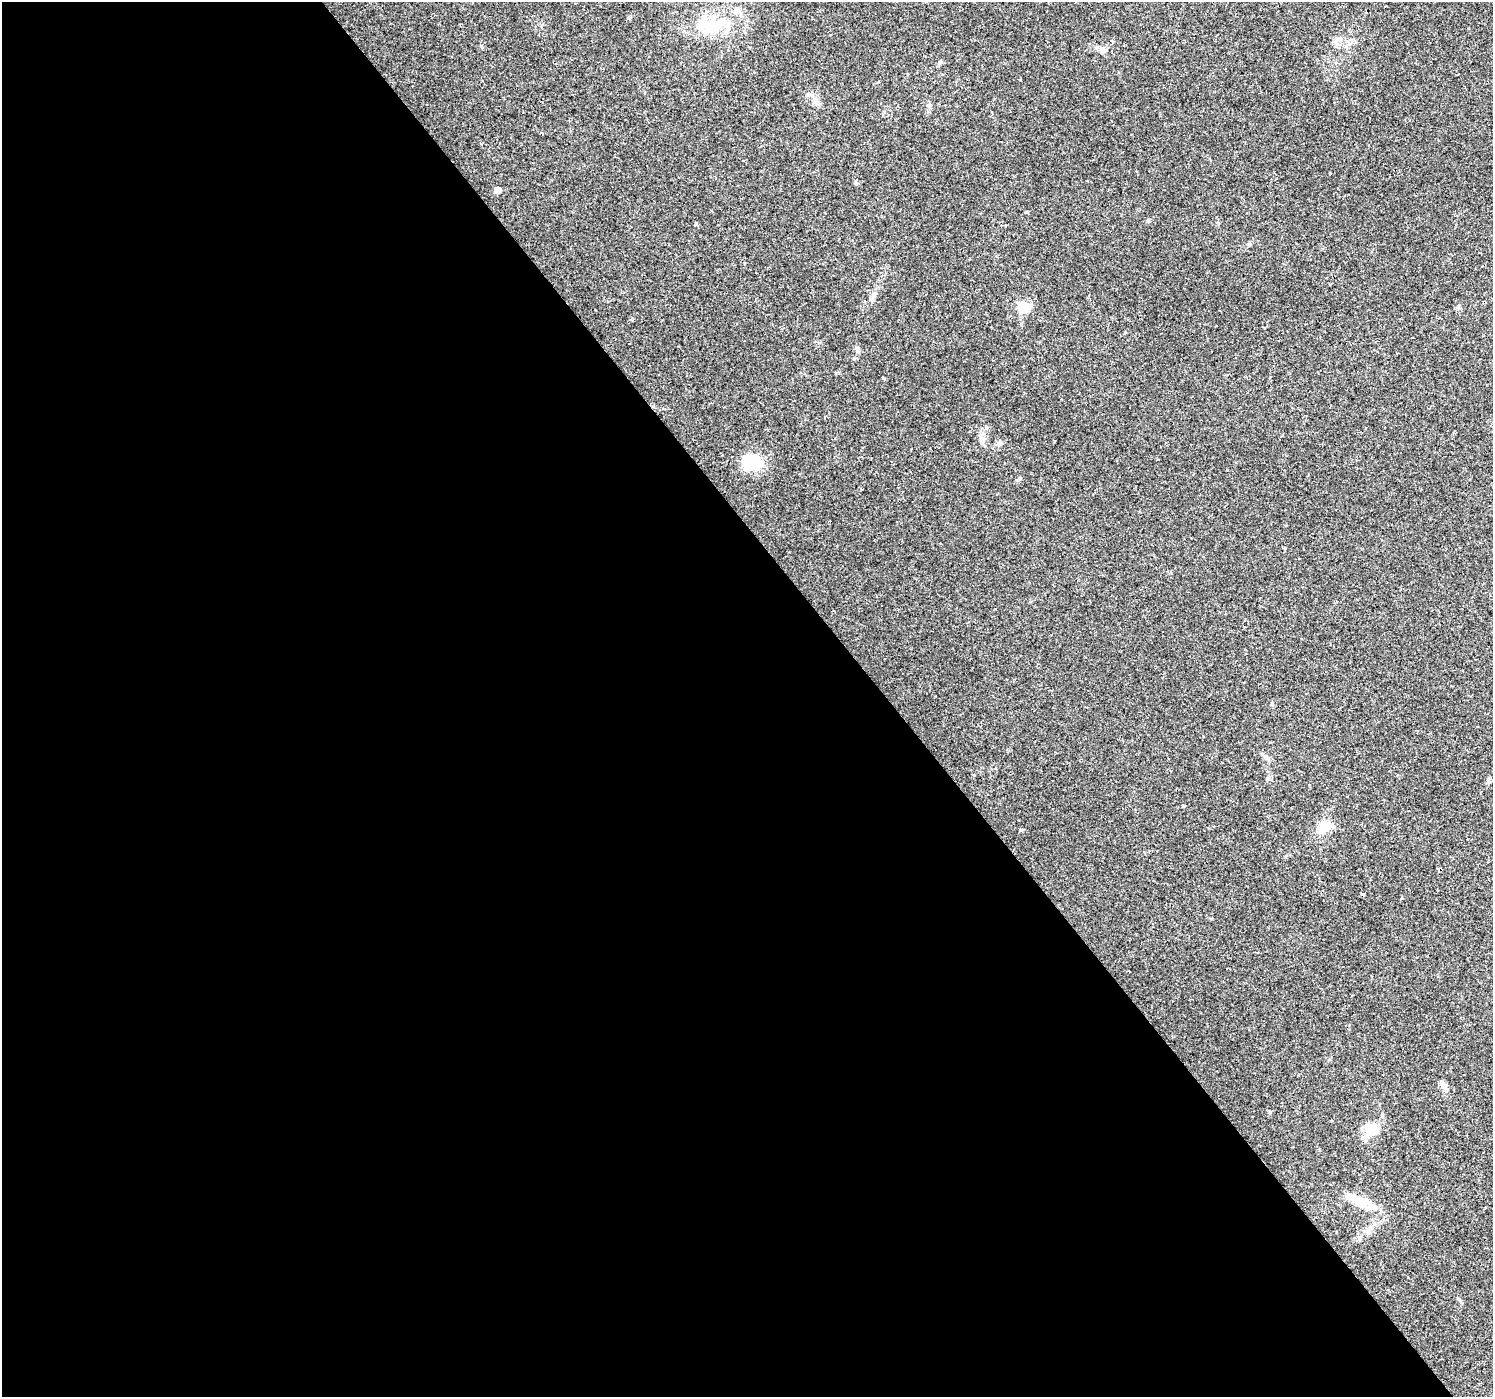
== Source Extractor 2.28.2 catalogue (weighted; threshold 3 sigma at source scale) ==
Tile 9 of 4 x 4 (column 1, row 3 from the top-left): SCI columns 1-1491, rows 1587-2981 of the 5963 x 5900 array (HDU 1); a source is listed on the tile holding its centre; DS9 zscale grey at full resolution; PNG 1495 x 1399 px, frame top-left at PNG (2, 2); no overlay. Shown black and unused: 59% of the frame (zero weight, under 2 of 3 exposures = <1% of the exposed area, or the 3 px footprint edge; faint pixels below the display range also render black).
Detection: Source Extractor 2.28.2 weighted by HDU 2 'WHT'; one run over the whole footprint, this tile lists its part. Background 0.0515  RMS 0.0052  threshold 0.0236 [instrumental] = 3 sigma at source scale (4.5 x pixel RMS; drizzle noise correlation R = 1.50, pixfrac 1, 0.0396/0.0396 arcsec/px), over >= 5 px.
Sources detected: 26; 1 inside a brighter object's white glare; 2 cosmic-ray / hot-pixel residue — not listed; the other 23 listed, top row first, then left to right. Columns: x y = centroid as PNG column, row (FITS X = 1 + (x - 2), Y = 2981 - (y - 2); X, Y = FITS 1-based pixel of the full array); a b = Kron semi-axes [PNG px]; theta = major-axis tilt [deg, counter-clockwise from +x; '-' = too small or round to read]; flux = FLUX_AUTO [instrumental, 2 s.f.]
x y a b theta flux
736 10 10 8 63 2.5
713 26 29 17 21 20
1338 39 9 7 -8 2.2
929 105 6 5 - 0.99
1330 174 3 2 - 0.84
498 190 5 5 - 3.4
871 299 6 6 - 1.3
1023 308 13 10 -37 10
857 349 8 6 -72 1.6
884 379 5 3 - 1.5
982 439 14 6 -61 2.3
999 443 7 6 - 1.6
752 462 20 16 8 19
1203 736 3 2 - 0.62
1266 757 9 6 -39 1.8
1323 827 22 14 41 8.3
1022 830 4 3 - 0.9
1401 898 3 3 - 0.7
1129 971 3 2 - 0.46
1444 1086 10 6 -88 2
1371 1129 14 12 75 9.9
1361 1201 20 14 -22 8.8
1370 1228 7 5 45 1.5
Unlisted compact peaks at least as high as the median listed source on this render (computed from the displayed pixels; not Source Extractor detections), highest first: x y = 696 224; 856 183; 1027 212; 1458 307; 1183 806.